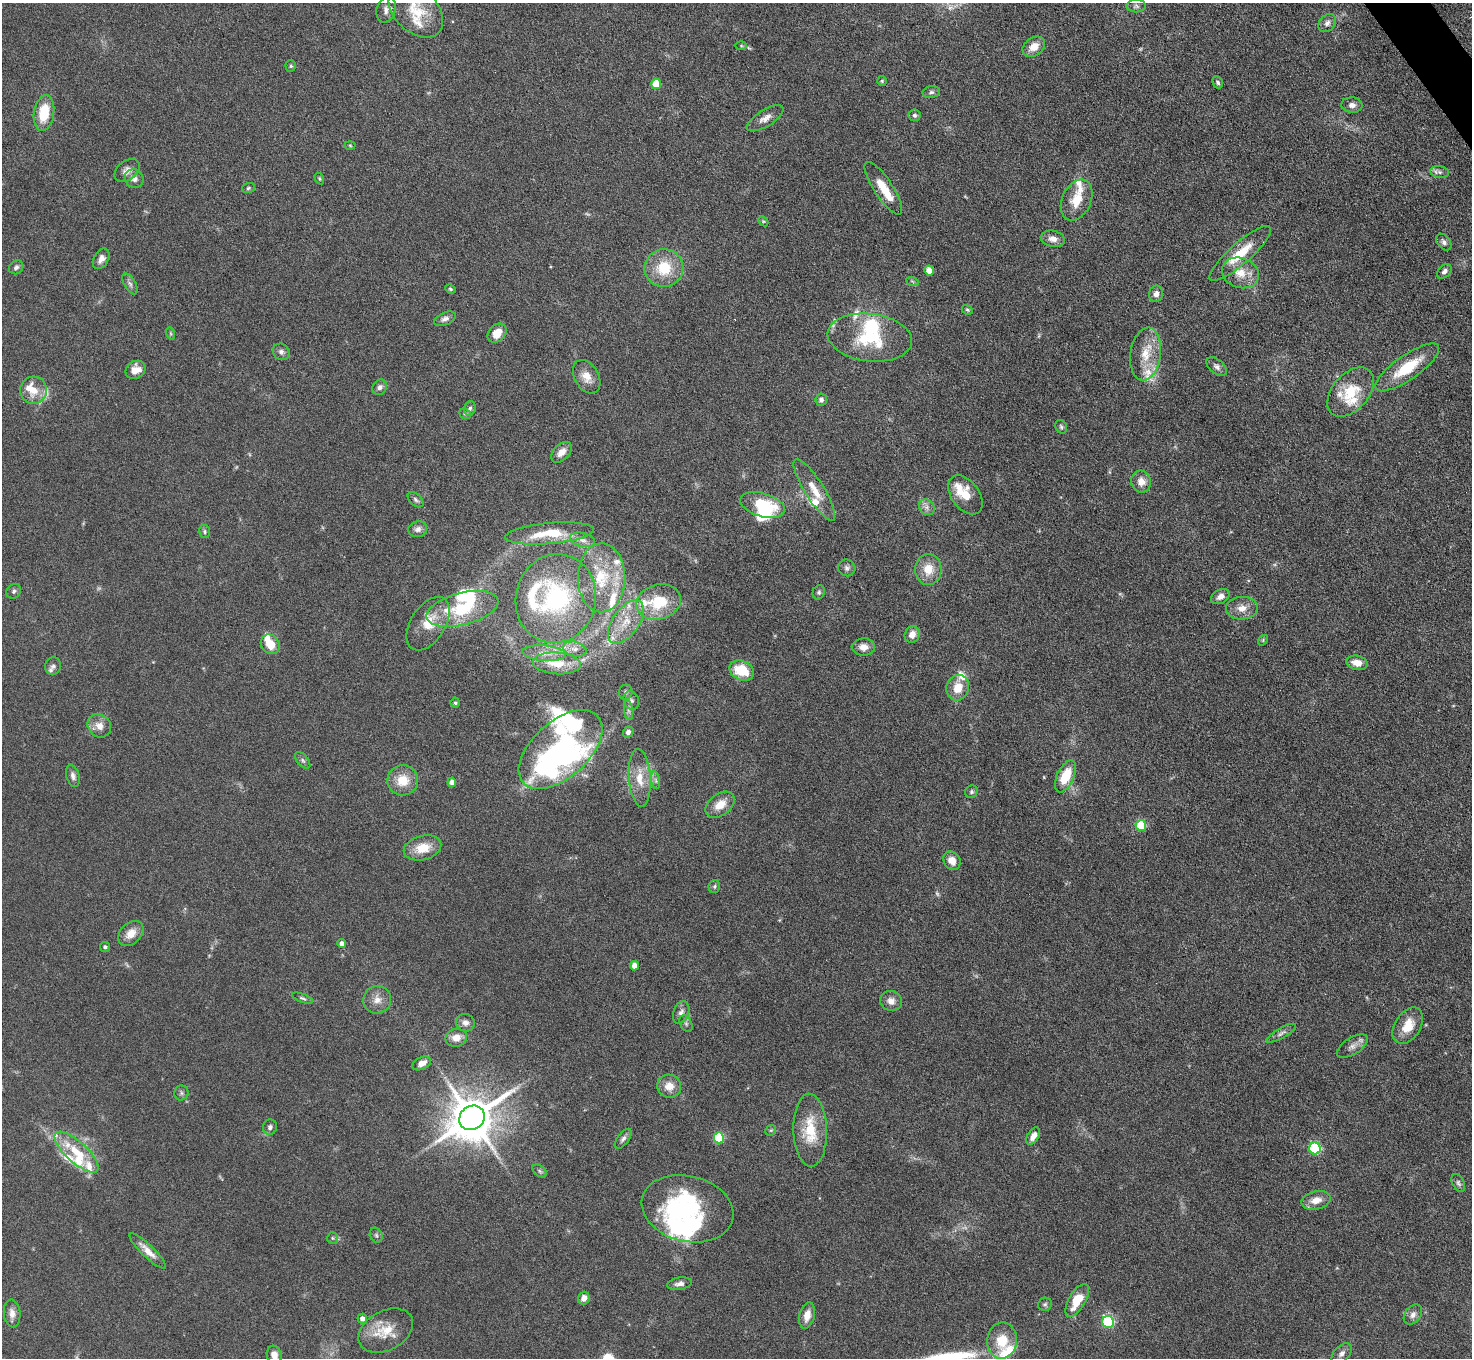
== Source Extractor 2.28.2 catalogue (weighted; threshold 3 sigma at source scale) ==
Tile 10 of 4 x 4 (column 2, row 3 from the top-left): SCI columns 1471-2940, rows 1653-3008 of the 5882 x 5876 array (HDU 1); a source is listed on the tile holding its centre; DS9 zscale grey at full resolution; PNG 1474 x 1360 px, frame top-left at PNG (2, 3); each listed source drawn as its Kron ellipse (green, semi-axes under 4 px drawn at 4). Shown black and unused: <1% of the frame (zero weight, under 4 of 8 exposures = <1% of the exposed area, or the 3 px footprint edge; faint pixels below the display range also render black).
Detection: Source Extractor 2.28.2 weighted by HDU 2 'WHT'; one run over the whole footprint, this tile lists its part. Background 0.0969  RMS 0.0051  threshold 0.0209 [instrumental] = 3 sigma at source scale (4.09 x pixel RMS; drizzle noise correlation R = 1.36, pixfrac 0.8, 0.05/0.05 arcsec/px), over >= 5 px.
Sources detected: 193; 4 too faint to see at this stretch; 3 inside a brighter object's white glare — neither listed nor drawn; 31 inside a brighter listed object's ellipse — not listed separately; the other 155 listed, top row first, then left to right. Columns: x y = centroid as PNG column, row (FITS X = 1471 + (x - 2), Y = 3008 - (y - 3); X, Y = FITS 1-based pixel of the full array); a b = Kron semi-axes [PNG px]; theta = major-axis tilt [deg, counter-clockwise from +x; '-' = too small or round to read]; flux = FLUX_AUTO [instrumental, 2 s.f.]
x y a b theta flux
1136 6 10 6 0 1.6
386 10 13 9 71 2.7
416 11 32 21 -44 15
1327 23 10 7 48 2.2
741 46 6 4 -1 0.62
1034 47 12 9 35 5.6
291 66 5 5 - 0.69
882 81 5 5 - 0.66
1218 82 6 5 - 1.1
656 84 5 5 - 13
931 92 9 6 10 1.2
1352 105 10 7 -5 2.4
44 113 18 10 81 15
915 115 6 5 - 1
765 118 21 8 31 3.8
350 145 5 3 - 0.45
127 171 14 9 39 3.2
1440 172 9 5 -9 1.5
319 178 6 3 -59 0.59
134 179 10 9 - 2.7
248 188 6 5 - 0.8
883 188 31 9 -56 10
1077 200 21 14 64 10
763 221 5 4 - 0.61
1053 239 12 8 -11 3.3
1444 242 9 6 -51 1.5
1240 253 40 10 41 14
101 259 11 7 59 2.8
16 267 7 6 - 1.4
664 268 19 19 - 17
929 270 5 5 - 5.5
1444 271 8 5 44 1.6
1240 273 19 15 -20 8.8
912 281 6 4 -19 0.79
130 284 11 5 -59 1.6
450 289 5 4 - 0.68
1156 294 8 7 - 2.3
967 310 6 4 -22 0.7
445 319 11 6 25 2
170 333 6 4 -71 0.68
497 333 10 8 46 6.4
870 338 42 23 -7 31
281 352 9 7 -43 1.6
1146 354 26 15 82 12
1217 367 12 7 -40 2
1407 367 38 12 35 20
136 370 10 8 32 4.8
587 377 18 12 -60 6
380 387 8 7 - 1.8
34 390 13 13 - 6.8
1351 392 28 18 49 17
821 400 6 5 - 1.5
470 408 7 5 75 1.1
465 414 6 5 - 0.78
1061 427 7 5 -56 0.93
561 452 12 7 45 4
1141 482 11 10 - 4.6
814 490 36 9 -58 8.8
965 495 22 14 -54 10
415 500 9 5 -43 1.4
762 505 23 11 -17 24
927 507 8 7 - 2.1
418 529 9 8 - 2.1
205 531 6 5 - 0.82
549 533 44 10 5 19
582 540 13 6 -14 2.9
847 568 9 8 - 1.7
928 569 15 13 85 8.6
602 578 34 24 89 27
14 591 8 6 47 1.3
819 592 7 6 - 1.1
1220 597 10 7 29 2.8
556 598 45 40 76 71
659 602 22 17 15 20
1242 608 16 11 3 5.1
462 609 37 16 14 29
626 622 25 13 55 12
428 624 30 17 58 11
912 634 8 7 - 3.9
1263 640 6 4 51 0.59
270 644 10 9 - 7.7
863 647 12 8 0 3.9
575 649 12 7 -13 3.1
544 653 22 7 -4 5.8
557 663 24 11 -4 11
1357 663 10 7 -13 4.8
53 666 9 8 - 1.5
742 670 13 9 -24 14
958 688 13 11 69 7.7
626 692 7 7 - 1.2
631 700 9 7 -71 1.7
455 703 5 4 - 0.69
629 710 9 4 -82 1.4
99 726 12 11 - 4.5
628 732 5 5 - 1.8
561 749 50 28 42 130
303 760 10 5 -50 1.3
73 776 11 6 -74 2.1
1065 776 17 8 65 14
640 778 29 11 -86 9.6
403 780 15 15 - 10
656 780 9 4 -81 1.2
452 782 4 4 - 3.4
971 792 7 6 - 1
720 805 16 10 37 7
1141 825 5 5 - 20
423 848 19 12 15 9.8
952 861 9 8 - 5
714 886 6 5 - 0.88
131 933 14 10 44 5.8
342 944 4 4 - 2.3
105 947 5 5 - 1.1
634 966 5 4 - 3.8
302 998 11 4 -20 1
377 1000 14 14 - 4.7
891 1001 11 10 - 3.3
681 1012 12 7 69 2.5
465 1023 9 8 - 2.4
686 1024 9 5 -64 1.3
1408 1026 20 13 58 9.5
1281 1033 17 5 30 1.9
456 1038 11 9 12 5.1
1352 1046 17 8 32 3.1
422 1063 10 6 26 3.8
669 1086 12 11 - 5.6
181 1093 7 7 - 1.2
472 1118 13 11 39 2000
270 1127 8 7 - 1.5
771 1130 6 4 42 0.72
810 1130 36 17 -88 18
1033 1136 10 5 58 3.4
719 1138 5 5 - 28
623 1139 12 5 53 1.7
1315 1148 6 5 - 54
76 1152 28 10 -42 14
540 1171 8 5 -37 0.84
1458 1183 9 6 -62 1.2
1316 1200 15 9 13 5.1
688 1209 46 33 -14 67
376 1235 8 6 -63 1.1
333 1238 6 5 - 0.78
148 1251 24 6 -44 5.1
679 1284 12 6 10 2.4
584 1298 6 6 - 3.3
1077 1300 18 8 59 12
1045 1304 7 6 - 1.1
12 1313 14 8 -85 3.3
1413 1315 11 8 52 2.5
807 1316 13 7 77 5
362 1319 5 4 - 2.4
1108 1322 6 6 - 50
386 1331 29 19 28 13
1002 1341 18 15 88 12
1342 1354 12 7 48 2.4
274 1355 9 7 -74 3.8
Isophote crosses this tile's border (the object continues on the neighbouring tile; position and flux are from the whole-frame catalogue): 2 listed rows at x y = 416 11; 274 1355